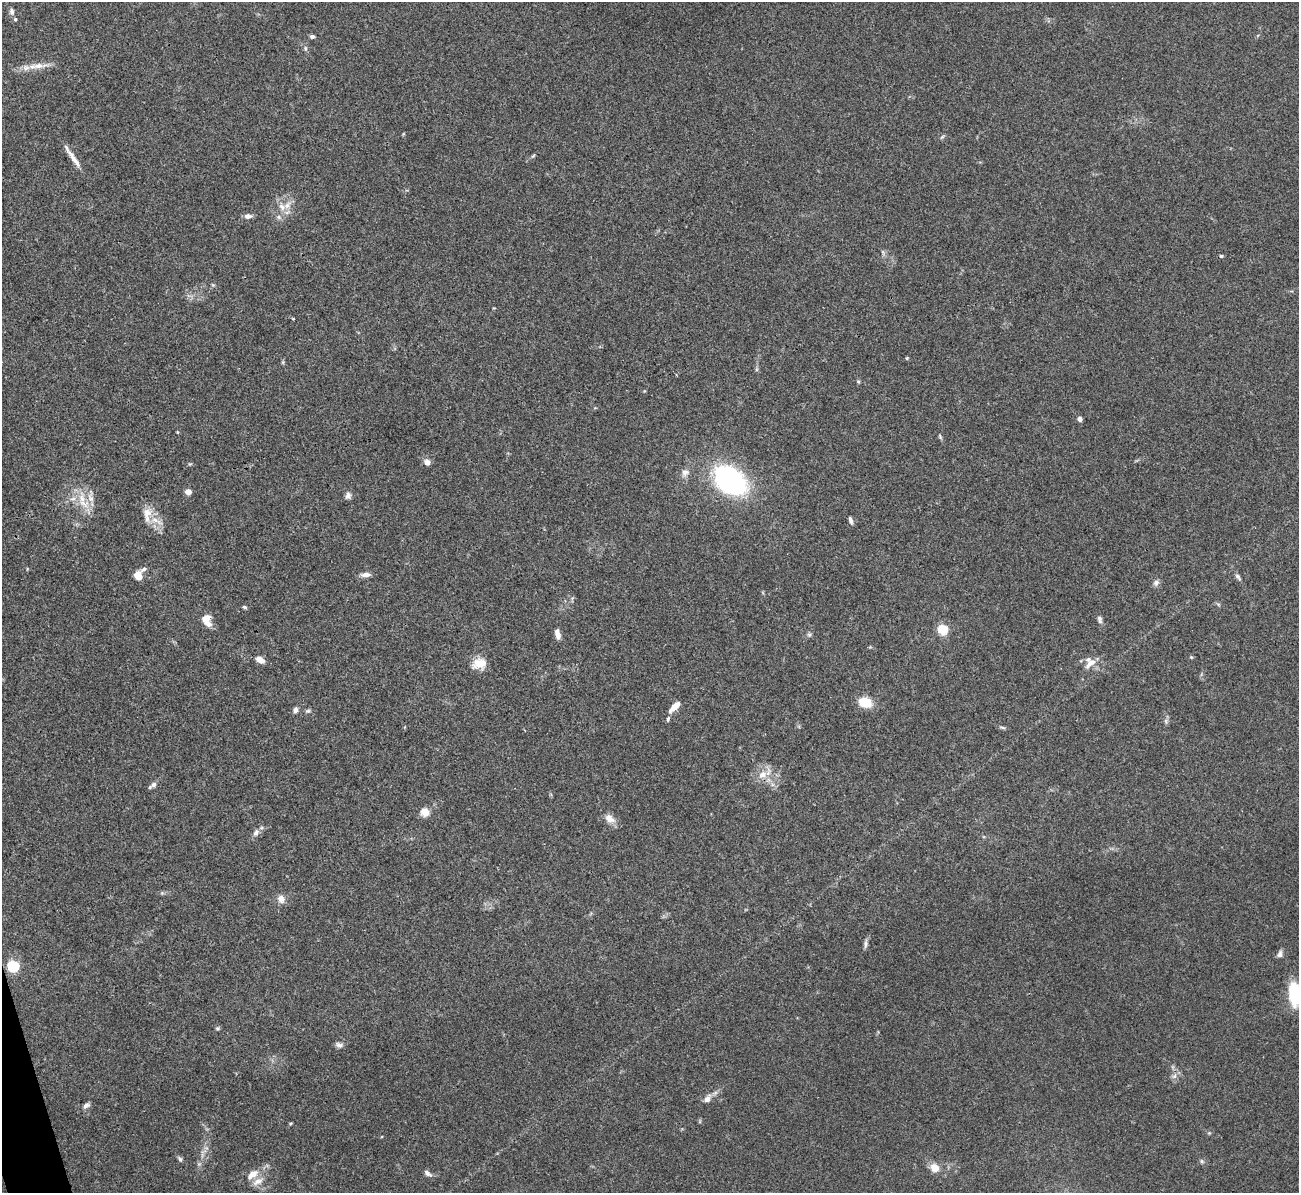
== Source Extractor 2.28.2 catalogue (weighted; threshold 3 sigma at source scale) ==
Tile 7 of 4 x 4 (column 3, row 2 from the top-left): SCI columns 2595-3891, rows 2527-3717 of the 5190 x 5175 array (HDU 1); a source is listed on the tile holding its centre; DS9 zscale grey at full resolution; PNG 1301 x 1195 px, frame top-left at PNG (2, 2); no overlay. Shown black and unused: <1% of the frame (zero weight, under 3 of 4 exposures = <1% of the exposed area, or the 3 px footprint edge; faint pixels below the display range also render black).
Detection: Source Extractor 2.28.2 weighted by HDU 2 'WHT'; one run over the whole footprint, this tile lists its part. Background 0.0745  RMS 0.0058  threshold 0.0262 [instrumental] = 3 sigma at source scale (4.5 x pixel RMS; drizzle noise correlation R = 1.50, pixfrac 1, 0.05/0.05 arcsec/px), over >= 5 px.
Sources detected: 84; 1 too faint to see at this stretch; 1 inside a brighter object's white glare — not listed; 6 inside a brighter listed object's ellipse — not listed separately; the other 76 listed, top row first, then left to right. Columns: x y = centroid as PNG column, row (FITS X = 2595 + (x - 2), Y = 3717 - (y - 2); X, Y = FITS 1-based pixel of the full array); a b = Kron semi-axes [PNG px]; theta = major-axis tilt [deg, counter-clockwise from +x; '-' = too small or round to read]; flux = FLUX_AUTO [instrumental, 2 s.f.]
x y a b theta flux
12 11 8 6 -88 2
15 19 5 4 - 0.79
312 36 6 4 -1 1.5
305 48 8 5 -84 1.2
38 66 31 7 6 7.3
942 137 7 4 44 0.9
533 156 7 3 37 0.8
74 158 32 6 -55 5.7
287 206 13 9 46 4.9
248 216 10 6 3 2.5
279 217 7 5 -22 1.6
883 252 9 4 -77 1.2
1221 256 4 4 - 1.1
293 319 3 3 - 0.55
907 358 4 4 - 0.63
283 362 6 4 72 0.69
757 369 6 4 71 0.84
858 381 6 4 -1 0.68
1080 419 5 4 - 2
177 432 4 3 - 0.46
940 437 8 4 -64 0.89
427 462 7 7 - 3.1
190 464 5 5 - 0.73
685 472 11 9 53 3.3
731 479 35 25 -42 97
188 492 5 4 - 6.4
348 495 10 7 89 2.2
84 503 18 11 -22 9.3
147 514 22 10 88 7.2
851 520 9 4 -73 1.7
144 569 8 5 39 1.6
366 575 14 6 3 2.8
138 576 9 7 -80 6.9
1238 577 9 5 -49 1.5
1156 583 9 7 44 2
1218 604 6 4 -19 0.83
244 607 6 4 -17 0.92
206 618 12 9 24 4.2
1100 619 10 6 -75 1.7
943 629 5 5 - 34
558 634 12 6 -76 3.5
809 634 7 6 - 1.2
1191 657 5 4 - 0.63
260 660 11 7 -27 3.9
479 663 18 13 10 8
1091 663 18 8 39 4.8
865 702 14 10 -20 12
675 706 14 6 43 5.9
295 710 7 6 - 2
308 711 7 5 20 1.1
668 719 7 4 76 1
1166 721 9 4 -82 1.3
1002 727 9 4 -6 1.1
762 775 14 11 27 6.8
153 785 9 6 35 2
425 812 10 9 - 5.6
610 819 15 10 -39 4.9
256 833 11 7 61 2.7
162 893 5 5 - 0.82
281 899 11 9 -66 3.7
865 944 11 5 82 1.8
1280 954 9 7 70 2.1
13 966 5 5 - 65
1295 994 26 12 -85 24
217 1028 5 5 - 0.92
339 1045 10 6 -10 1.9
1174 1076 9 6 60 2.2
707 1099 11 8 47 3.5
86 1105 9 6 37 2.1
290 1123 5 3 - 0.57
180 1159 8 5 -46 1.4
1202 1161 6 5 - 1.1
935 1168 12 10 -46 5.9
427 1173 11 6 -31 2.1
252 1174 16 9 38 6.5
258 1181 18 9 29 5
Isophote crosses this tile's border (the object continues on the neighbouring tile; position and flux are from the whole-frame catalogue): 1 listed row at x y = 1295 994